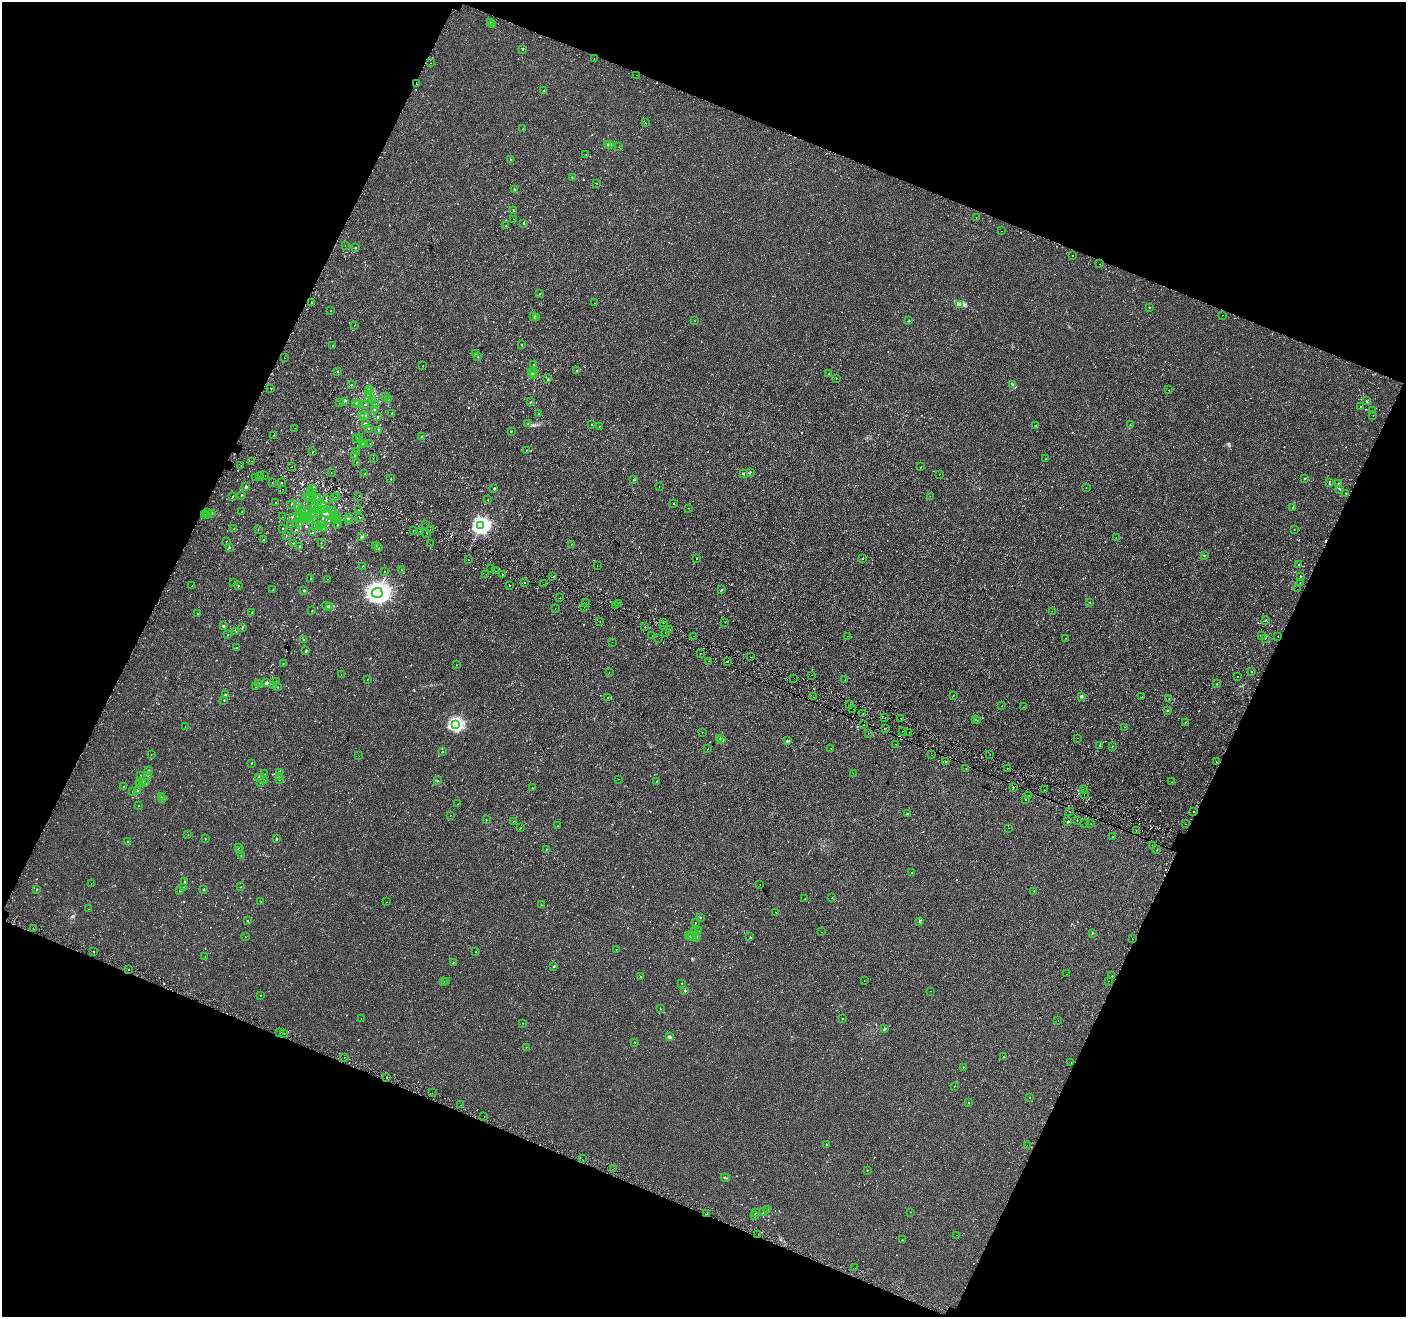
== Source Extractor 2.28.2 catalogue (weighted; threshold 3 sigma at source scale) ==
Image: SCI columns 55-5667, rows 259-5515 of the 5713 x 5842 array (HDU 1 of 3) = the unmasked area's bounding box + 8 px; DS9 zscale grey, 4 x 4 block average (1 PNG px = mean of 4 x 4 image px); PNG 1408 x 1319 px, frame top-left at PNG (2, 2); each listed source drawn as its Kron ellipse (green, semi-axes under 4 px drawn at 4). Shown black and unused: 43% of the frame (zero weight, under 2 of 3 exposures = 3% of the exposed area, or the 3 px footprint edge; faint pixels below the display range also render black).
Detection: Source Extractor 2.28.2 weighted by HDU 2 'WHT'. Background 9.13e-04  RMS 0.0031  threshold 0.0138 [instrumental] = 3 sigma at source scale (4.5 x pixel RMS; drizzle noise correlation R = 1.50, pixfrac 1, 0.0396/0.0396 arcsec/px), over >= 5 px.
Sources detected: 1032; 7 too faint to see at this stretch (4 x 4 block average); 1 inside a brighter object's white glare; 54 cosmic-ray / hot-pixel residue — neither listed nor drawn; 46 coinciding with a brighter row at this scale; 9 inside a brighter listed object's ellipse — not listed separately; of the other 915, all 500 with FLUX_AUTO >= 0.584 (the completeness limit of this list) listed and drawn (415 fainter detections not listed), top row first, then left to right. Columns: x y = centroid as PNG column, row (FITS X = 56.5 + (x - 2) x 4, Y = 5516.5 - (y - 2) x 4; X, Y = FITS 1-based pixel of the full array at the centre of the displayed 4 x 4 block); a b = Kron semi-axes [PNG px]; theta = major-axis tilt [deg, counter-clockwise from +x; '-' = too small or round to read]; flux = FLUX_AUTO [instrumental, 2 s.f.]
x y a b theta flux
490 22 2 2 - 3.3
493 24 2 2 - 0.9
523 49 2 2 - 1.8
594 58 2 2 - 2
431 63 2 2 - 0.76
636 75 2 2 - 1.3
416 84 2 2 - 5.1
544 91 2 2 - 0.62
645 123 2 2 - 0.82
523 129 2 2 - 1.3
610 144 2 2 - 6.7
608 145 2 2 - 1.1
619 147 2 2 - 0.65
586 154 2 2 - 0.61
510 160 2 2 - 2.2
572 177 2 2 - 1.1
597 183 2 2 - 0.7
514 189 2 2 - 1.7
514 211 2 2 - 0.88
976 217 2 2 - 1.6
513 219 2 2 - 0.83
524 223 2 2 - 2.9
505 226 2 2 - 0.7
1002 231 2 2 - 0.83
345 245 2 2 - 0.6
355 248 2 2 - 1.6
1073 255 2 2 - 3.1
1100 264 2 2 - 1.1
540 294 2 2 - 0.72
311 302 2 2 - 0.89
595 303 2 2 - 0.69
959 305 2 2 - 0.72
1149 307 2 2 - 2.1
331 310 2 2 - 0.92
1222 315 2 2 - 0.65
534 317 2 2 - 2.2
536 317 2 2 - 0.8
695 320 2 2 - 1.3
909 321 2 2 - 2.4
354 325 2 2 - 5.1
333 345 2 2 - 2.6
522 345 2 2 - 2.6
476 354 2 2 - 0.82
478 357 2 2 - 2
284 358 2 2 - 6.7
534 364 2 2 - 1.7
423 366 2 2 - 1.1
338 371 2 2 - 1.3
577 371 2 2 - 1.5
531 373 3 2 - 2.5
533 373 3 2 - 1.9
829 374 2 2 - 1.1
534 375 2 2 - 4.7
836 378 2 2 - 1.3
548 379 2 2 - 3.3
1013 384 2 2 - 2.3
351 385 2 2 - 0.6
271 388 2 2 - 1.6
370 390 2 2 - 2.9
1169 390 2 2 - 1.6
368 391 2 2 - 1.7
368 395 2 2 - 4.7
385 396 2 2 - 0.74
368 397 2 2 - 2.7
388 399 2 2 - 0.98
372 400 2 2 - 0.69
344 401 2 2 - 1.2
1366 401 2 2 - 1.7
531 402 2 2 - 0.91
340 403 2 2 - 0.64
356 403 2 2 - 0.78
359 404 2 2 - 0.64
365 404 2 2 - 2.3
376 405 2 2 - 0.66
1360 406 2 2 - 0.64
374 410 2 2 - 1.9
1372 411 2 2 - 0.92
392 413 2 2 - 0.89
539 414 2 2 - 1.5
364 415 2 2 - 1.2
361 416 3 2 - 0.91
1373 416 2 2 - 0.66
377 417 2 2 - 1.3
365 423 2 2 - 0.68
528 424 2 2 - 1
591 425 2 2 - 0.92
1036 425 2 2 - 0.92
1130 425 2 2 - 0.82
599 426 2 2 - 0.97
295 428 2 2 - 1
368 428 2 2 - 0.64
379 430 2 2 - 0.9
511 431 2 2 - 0.98
274 435 2 2 - 0.61
360 437 2 2 - 0.66
421 437 2 2 - 0.66
356 438 2 2 - 0.68
365 443 3 2 - 3.7
370 443 2 2 - 0.67
363 444 2 2 - 0.59
526 450 2 2 - 0.63
357 451 2 2 - 0.77
312 452 2 2 - 1
355 456 2 2 - 1.6
373 458 2 2 - 0.6
1046 459 2 2 - 1.6
252 461 2 2 - 1.8
356 462 2 2 - 0.78
241 466 2 2 - 0.85
292 467 2 2 - 1.6
921 467 2 2 - 1.2
750 472 2 2 - 0.75
331 473 2 2 - 0.66
743 473 2 2 - 2.5
364 474 2 2 - 1.3
939 474 2 2 - 4.1
265 475 2 2 - 0.83
260 476 2 2 - 0.65
256 478 2 2 - 1.1
391 479 2 2 - 1.1
1305 479 2 2 - 3.2
634 480 2 2 - 4.1
272 483 2 2 - 0.65
282 483 2 2 - 6
1329 483 2 2 - 0.78
1338 483 2 2 - 0.93
659 486 2 2 - 6.1
246 487 2 2 - 6.6
1086 487 2 2 - 0.88
494 488 3 2 - 1.2
282 489 2 2 - 1.4
313 489 2 2 - 1.2
1340 489 2 2 - 1.3
310 492 2 2 - 0.81
1345 493 2 2 - 0.83
241 495 2 2 - 1.1
312 495 2 2 - 1.1
233 496 2 2 - 0.98
306 496 2 2 - 1.4
359 496 2 2 - 1.1
930 496 2 2 - 0.91
317 497 2 2 - 0.73
334 497 2 2 - 2.6
337 497 2 2 - 2.3
309 498 2 2 - 1.5
326 499 2 2 - 0.62
488 500 2 2 - 0.81
275 503 2 2 - 1.5
292 504 3 2 - 1.2
673 504 2 2 - 0.71
297 505 3 2 - 1.3
312 505 2 2 - 0.63
322 506 6 2 -50 2
314 508 2 2 - 3.6
319 508 2 2 - 1.9
689 508 2 2 - 1.9
1293 508 2 2 - 1.5
324 509 2 2 - 9
301 510 2 2 - 0.68
358 510 2 2 - 6.6
332 511 2 2 - 1.1
241 512 2 2 - 0.88
303 512 2 2 - 1.7
208 513 2 2 - 2.8
212 513 2 2 - 1.2
326 513 8 4 -26 7.3
205 514 2 2 - 1.8
311 514 2 2 - 0.86
315 514 2 2 - 2.6
318 514 2 2 - 0.85
207 515 2 2 - 1.9
300 515 2 2 - 0.66
336 515 2 2 - 1.5
282 517 2 2 - 0.83
292 517 2 2 - 0.65
307 517 2 2 - 1.2
334 517 2 2 - 1.8
349 517 3 2 - 4.4
300 518 2 2 - 0.79
359 518 2 2 - 2.5
302 519 2 2 - 1.9
308 519 2 2 - 0.89
336 519 2 2 - 0.65
338 520 2 2 - 1.7
310 521 2 2 - 1.3
329 521 2 2 - 0.69
349 521 2 2 - 1.1
299 524 2 2 - 1.3
426 524 2 2 - 2.8
290 525 2 2 - 0.61
315 525 2 2 - 2.8
321 525 2 2 - 1.2
337 525 2 2 - 1.2
481 525 3 3 - 300
319 527 2 2 - 2
234 528 2 2 - 1.5
283 528 2 2 - 1.5
323 528 2 2 - 0.76
258 529 2 2 - 0.78
430 529 2 2 - 0.97
1294 529 2 2 - 0.86
296 530 3 2 - 1.6
413 531 2 2 - 2
420 532 2 2 - 7.1
313 533 2 2 - 1
427 533 2 2 - 0.63
286 536 2 2 - 1.1
362 537 2 2 - 7.3
1116 538 2 2 - 0.73
264 539 2 2 - 0.97
226 541 2 2 - 0.62
293 543 2 2 - 0.86
321 543 2 2 - 1.1
430 544 2 2 - 0.84
376 545 2 2 - 2
571 545 2 2 - 0.83
299 546 2 2 - 2.3
229 547 2 2 - 1.6
379 548 2 2 - 0.89
1204 555 2 2 - 0.69
863 558 2 2 - 1.6
697 559 2 2 - 1.8
468 560 2 2 - 1.4
1299 565 2 2 - 1.9
363 566 2 2 - 0.73
597 566 2 2 - 1.2
491 569 2 2 - 1.2
401 570 2 2 - 0.82
384 571 2 2 - 0.84
496 571 2 2 - 2.4
486 574 2 2 - 1.2
502 574 2 2 - 1.4
1300 576 2 2 - 1.4
553 577 2 2 - 2.8
311 578 2 2 - 0.72
328 579 2 2 - 0.62
1300 582 2 2 - 1.3
233 583 2 2 - 0.65
525 583 2 2 - 3.8
543 584 2 2 - 1.4
238 585 2 2 - 1.7
510 585 2 2 - 2.9
192 586 2 2 - 0.81
1297 589 2 2 - 0.63
273 590 2 2 - 0.66
721 590 3 2 - 1.3
304 591 2 2 - 3.9
377 593 5 5 - 1400
560 598 2 2 - 1.5
1090 602 2 2 - 0.67
586 603 2 2 - 0.86
618 603 2 2 - 3.5
616 605 2 2 - 1.1
327 606 5 2 - 2.8
330 607 2 2 - 5.1
584 607 2 2 - 0.82
555 609 2 2 - 1
312 611 2 2 - 1
1052 611 2 2 - 2
252 612 2 2 - 1.3
197 614 2 2 - 1.8
1265 620 2 2 - 1.7
600 621 2 2 - 0.8
725 622 2 2 - 0.79
663 623 2 2 - 1.7
223 625 2 2 - 3.6
663 625 2 2 - 0.7
243 627 2 2 - 1.1
645 627 2 2 - 70
670 630 2 2 - 2.2
236 632 2 2 - 0.72
665 633 2 2 - 1.2
228 635 2 2 - 0.93
652 635 2 2 - 6.7
693 636 2 2 - 1.2
847 636 2 2 - 2
1261 636 2 2 - 1.1
1278 636 2 2 - 1.4
659 638 2 2 - 1.1
1066 638 2 2 - 0.73
1265 638 2 2 - 0.9
303 640 2 2 - 4.4
612 642 2 2 - 0.99
237 648 2 2 - 1.6
306 651 2 2 - 2.3
701 653 2 2 - 0.87
750 657 2 2 - 0.7
709 661 2 2 - 0.92
728 662 2 2 - 1.1
283 664 2 2 - 0.74
456 665 2 2 - 1.1
1252 672 2 2 - 1
609 673 2 2 - 1.3
341 675 2 2 - 0.59
811 675 2 2 - 0.91
1237 676 2 2 - 1.2
794 678 2 2 - 1.1
367 679 2 2 - 0.59
845 680 2 2 - 0.91
276 681 2 2 - 0.91
267 682 3 2 - 2.4
259 683 2 2 - 0.84
1217 684 2 2 - 1.7
273 685 2 2 - 0.72
255 687 2 2 - 1
277 687 2 2 - 0.94
225 694 2 2 - 3.3
953 696 2 2 - 0.64
1082 696 2 2 - 13
608 697 2 2 - 1.4
813 697 2 2 - 1.3
1142 697 2 2 - 0.59
1169 699 2 2 - 0.82
224 700 2 2 - 1.6
849 705 2 2 - 3.1
1002 705 2 2 - 5.4
1024 707 2 2 - 0.88
853 709 2 2 - 1.2
1168 710 2 2 - 1.8
863 713 2 2 - 0.69
885 717 2 2 - 1.1
901 719 2 2 - 1
976 719 2 2 - 1.2
977 720 2 2 - 2.5
1185 722 2 2 - 1
455 724 2 2 - 310
864 725 2 2 - 5.5
185 727 2 2 - 0.73
1124 727 2 2 - 0.63
886 728 2 2 - 2
902 731 2 2 - 0.96
702 732 2 2 - 2.9
909 732 2 2 - 1.2
868 733 2 2 - 0.84
720 738 2 2 - 1.4
1077 738 2 2 - 1.1
722 739 2 2 - 8.1
787 741 2 2 - 1.2
896 744 2 2 - 0.71
1100 745 2 2 - 1.4
1112 746 2 2 - 0.99
831 748 2 2 - 0.87
708 749 2 2 - 1
443 751 2 2 - 0.88
151 754 2 2 - 0.76
990 754 2 2 - 2.2
931 755 2 2 - 1.3
359 756 2 2 - 1.4
946 762 2 2 - 6.9
1216 762 2 2 - 3
252 763 2 2 - 1.8
1007 768 2 2 - 4.9
966 769 2 2 - 1.3
149 770 2 2 - 2.1
279 772 2 2 - 1.7
853 773 2 2 - 1.5
265 774 2 2 - 0.81
141 775 2 2 - 0.75
148 776 2 2 - 0.84
280 776 2 2 - 0.68
259 778 3 2 - 2.2
280 779 2 2 - 1.5
618 779 2 2 - 1.2
264 780 2 2 - 2.1
437 780 2 2 - 2.9
657 781 2 2 - 1.3
143 782 2 2 - 2.3
144 782 2 2 - 0.92
260 782 2 2 - 1.1
1172 782 2 2 - 0.59
140 784 2 2 - 2.6
124 786 2 2 - 1.1
1013 787 2 2 - 2.1
532 788 2 2 - 1.7
1083 789 2 2 - 2
1045 790 2 2 - 1.1
137 791 2 2 - 4.4
133 792 2 2 - 0.76
1029 795 2 2 - 1.2
1084 795 2 2 - 1.7
161 797 2 2 - 0.78
163 798 2 2 - 8.7
1025 799 2 2 - 0.78
458 804 2 2 - 0.67
139 805 2 2 - 0.66
1069 811 2 2 - 0.92
1193 811 2 2 - 1.2
907 814 2 2 - 0.97
450 815 2 2 - 0.8
486 820 2 2 - 0.82
1077 820 2 2 - 0.87
1068 821 2 2 - 2.6
513 822 2 2 - 0.69
1085 823 2 2 - 0.74
1091 823 2 2 - 0.86
1186 824 2 2 - 1.3
557 826 2 2 - 1.3
521 828 2 2 - 0.87
1009 828 2 2 - 1
1136 831 2 2 - 3
188 835 2 2 - 0.74
1113 837 2 2 - 0.7
205 839 2 2 - 0.9
276 839 3 2 - 1.6
128 842 2 2 - 1.8
1152 846 2 2 - 1.2
239 848 2 2 - 0.59
546 849 2 2 - 0.92
1157 850 2 2 - 0.82
239 851 2 2 - 0.93
241 856 2 2 - 0.89
912 872 2 2 - 1.3
184 881 2 2 - 1.6
91 883 2 2 - 0.7
760 884 2 2 - 1.5
184 887 2 2 - 0.86
241 887 2 2 - 1.8
37 889 2 2 - 2.5
204 889 2 2 - 1.8
180 890 2 2 - 1.2
1034 891 2 2 - 0.76
832 898 2 2 - 1.1
805 899 2 2 - 0.58
261 902 2 2 - 0.92
386 902 2 2 - 2.1
541 905 2 2 - 1.1
89 909 2 2 - 0.65
776 912 2 2 - 0.69
700 917 2 2 - 2
247 921 2 2 - 1.5
919 921 2 2 - 0.66
695 923 2 2 - 1.1
33 929 2 2 - 3.5
699 931 2 2 - 0.6
694 932 2 2 - 0.66
822 932 2 2 - 1.3
1092 933 2 2 - 3.5
688 936 2 2 - 0.71
690 936 2 2 - 3.4
245 937 2 2 - 0.94
693 937 3 2 - 1.9
696 937 2 2 - 2
750 937 2 2 - 1.1
1132 939 2 2 - 2.3
616 949 2 2 - 0.85
93 951 2 2 - 0.98
476 952 2 2 - 0.65
205 957 2 2 - 0.88
453 962 2 2 - 0.91
554 966 2 2 - 3.3
128 969 2 2 - 5.1
1067 974 2 2 - 0.7
641 976 2 2 - 0.63
1112 976 2 2 - 2
444 981 2 2 - 0.66
864 981 2 2 - 1.3
1109 981 2 2 - 1.2
446 982 2 2 - 0.84
682 983 2 2 - 1.4
685 991 2 2 - 2.9
931 991 2 2 - 1.9
260 995 2 2 - 0.66
660 1009 2 2 - 1.5
361 1018 2 2 - 0.91
842 1018 2 2 - 1.5
1058 1020 2 2 - 0.94
523 1023 2 2 - 0.62
885 1028 4 2 - 1.8
280 1032 2 2 - 2.8
283 1034 2 2 - 5.8
669 1037 2 2 - 14
635 1042 2 2 - 1.3
526 1047 2 2 - 0.77
344 1057 2 2 - 0.62
1004 1057 2 2 - 1.5
1071 1063 2 2 - 1.6
963 1067 2 2 - 1.2
387 1078 2 2 - 1.4
954 1086 2 2 - 0.88
432 1093 2 2 - 1.2
1030 1097 2 2 - 0.82
969 1103 2 2 - 0.87
461 1105 2 2 - 0.86
484 1116 2 2 - 3
826 1145 2 2 - 1.1
1027 1145 2 2 - 0.98
582 1159 2 2 - 0.73
614 1168 2 2 - 0.69
867 1170 2 2 - 1.5
725 1178 4 2 - 1.6
768 1209 2 2 - 0.59
756 1212 2 2 - 0.82
763 1212 2 2 - 1.3
910 1212 2 2 - 0.69
707 1214 2 2 - 7.3
754 1216 2 2 - 1.1
758 1234 2 2 - 1
956 1235 2 2 - 2.4
902 1240 2 2 - 0.84
855 1268 2 2 - 1.1
Overlapping masked pixels (flux is a lower limit): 3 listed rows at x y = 416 84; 283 1034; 707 1214
Diffuse or blended objects may show on this block-average render without a row.